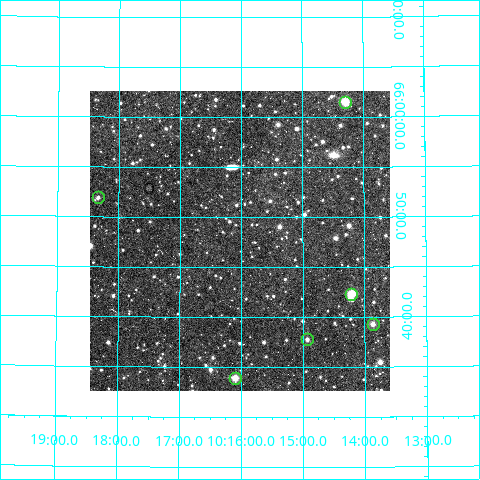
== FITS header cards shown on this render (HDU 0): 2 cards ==
NAXIS1  =                  300
NAXIS2  =                  300

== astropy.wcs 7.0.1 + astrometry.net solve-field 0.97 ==
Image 300 x 300 px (HDU 0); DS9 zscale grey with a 90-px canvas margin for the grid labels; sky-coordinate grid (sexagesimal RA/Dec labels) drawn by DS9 from the SOLVED WCS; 6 Tycho-2 reference stars matched to detected sources circled (green)
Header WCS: RA---TAN/DEC--TAN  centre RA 10:16:01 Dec +65:48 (154.01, +65.79 deg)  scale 6 arcsec/px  FOV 30.0' x 30.0'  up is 0 deg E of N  parity normal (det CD < 0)
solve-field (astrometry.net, Tycho-2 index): VERIFIED the header's WCS against the Tycho-2 star catalogue (6 matches, 0 conflicts) and refined it, rather than solving blind
Solved WCS: RA---TAN-SIP/DEC--TAN-SIP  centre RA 10:16:01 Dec +65:48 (154.01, +65.79 deg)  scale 6.01 arcsec/px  FOV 30.0' x 30.0'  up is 0 deg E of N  parity normal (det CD < 0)
The solver's refit moves the header's centre by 1.9 arcsec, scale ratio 1.001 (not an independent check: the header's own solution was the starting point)
Tycho-2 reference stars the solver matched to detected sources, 6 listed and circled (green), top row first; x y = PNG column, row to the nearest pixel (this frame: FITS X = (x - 90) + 1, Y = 300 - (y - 91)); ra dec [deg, ICRS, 3 dp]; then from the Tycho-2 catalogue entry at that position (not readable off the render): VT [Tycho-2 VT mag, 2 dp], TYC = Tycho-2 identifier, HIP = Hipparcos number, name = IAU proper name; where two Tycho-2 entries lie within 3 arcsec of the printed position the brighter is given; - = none
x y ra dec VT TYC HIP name
345 102 153.574 +66.026 10.24 4143-129-1 50152 -
98 197 154.584 +65.865 12.99 4150-258-1 - -
351 294 153.552 +65.705 10.74 4143-279-1 - -
373 324 153.467 +65.655 11.78 4143-409-1 - -
307 339 153.734 +65.629 12.36 4143-378-1 - -
235 378 154.024 +65.565 11.02 4143-124-1 - -